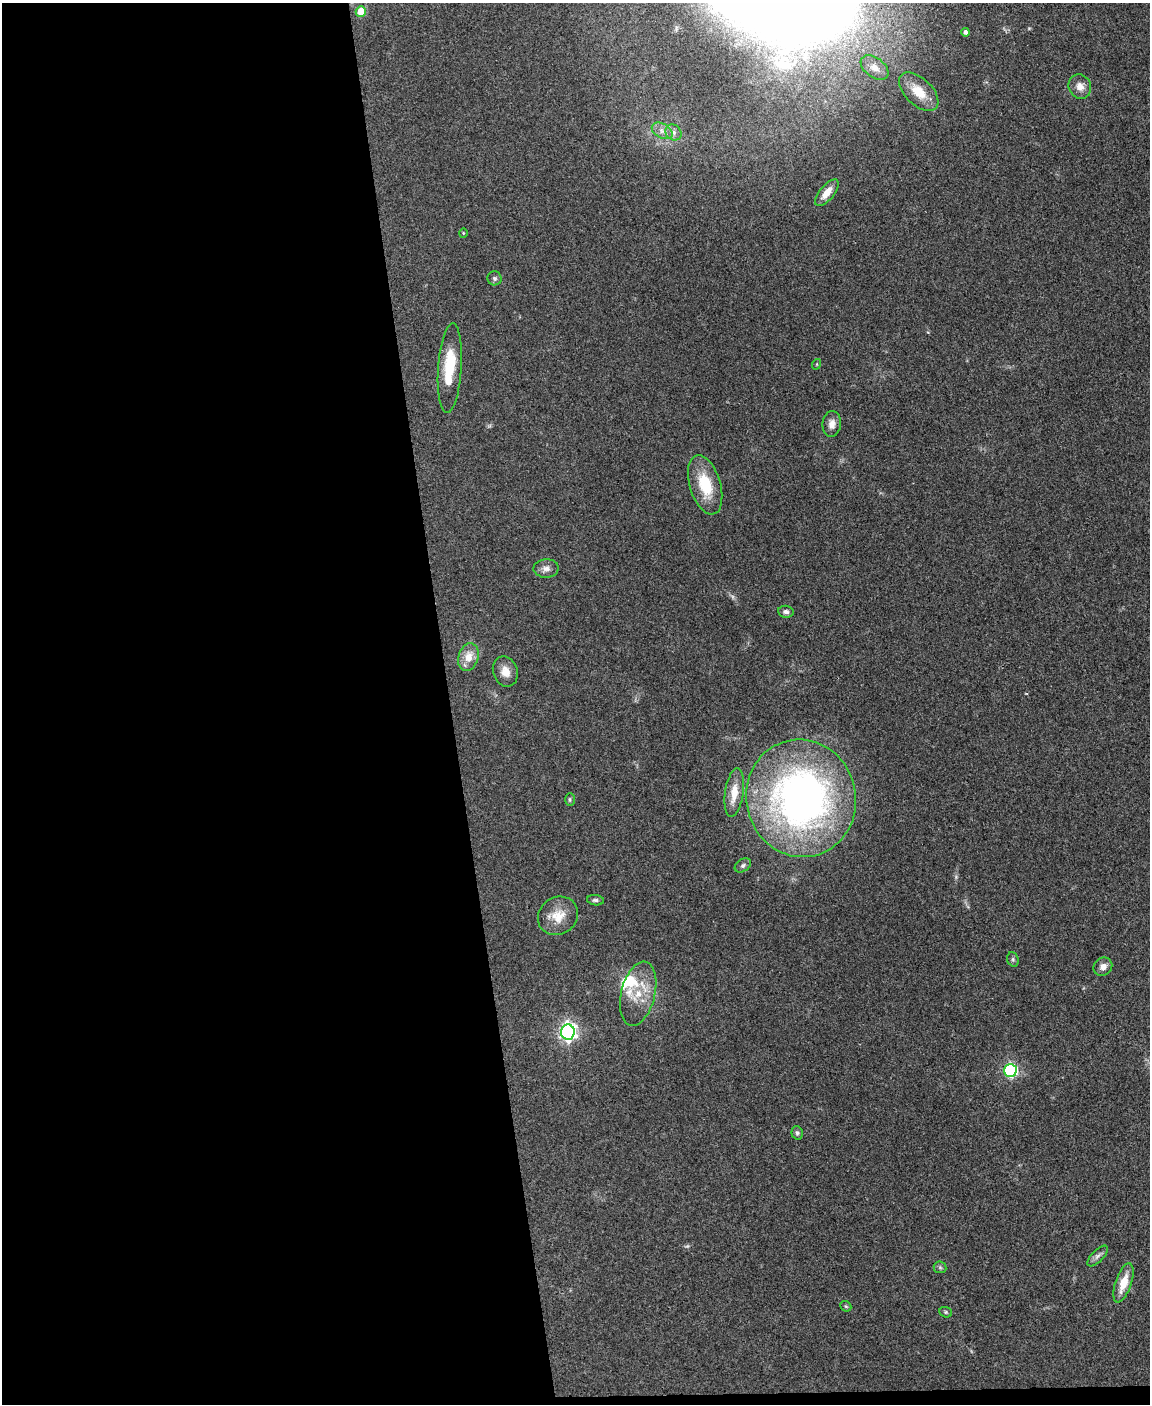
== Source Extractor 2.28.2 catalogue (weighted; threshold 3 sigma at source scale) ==
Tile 9 of 4 x 3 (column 1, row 3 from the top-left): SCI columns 1-1148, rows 238-1639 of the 4594 x 4573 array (HDU 1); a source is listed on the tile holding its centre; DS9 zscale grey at full resolution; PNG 1152 x 1406 px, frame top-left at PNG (2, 3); each listed source drawn as its Kron ellipse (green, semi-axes under 4 px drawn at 4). Shown black and unused: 40% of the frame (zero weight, under 3 of 4 exposures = <1% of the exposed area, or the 3 px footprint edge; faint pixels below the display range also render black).
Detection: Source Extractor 2.28.2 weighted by HDU 2 'WHT'; one run over the whole footprint, this tile lists its part. Background 0.107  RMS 0.0063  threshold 0.0282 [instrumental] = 3 sigma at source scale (4.5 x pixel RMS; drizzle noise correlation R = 1.50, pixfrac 1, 0.05/0.05 arcsec/px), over >= 5 px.
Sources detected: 41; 2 too faint to see at this stretch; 2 inside a brighter object's white glare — neither listed nor drawn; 2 inside a brighter listed object's ellipse — not listed separately; the other 35 listed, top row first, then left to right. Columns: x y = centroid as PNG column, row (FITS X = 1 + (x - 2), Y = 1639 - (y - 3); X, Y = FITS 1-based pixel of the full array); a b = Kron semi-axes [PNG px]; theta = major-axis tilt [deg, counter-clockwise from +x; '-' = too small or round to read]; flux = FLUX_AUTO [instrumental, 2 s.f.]
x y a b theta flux
361 12 5 5 - 15
965 32 4 4 - 1.5
875 68 16 9 -36 5.4
1080 86 12 11 - 5
919 92 24 13 -44 13
662 131 11 7 -30 3.5
673 132 8 7 - 2.7
827 193 16 7 50 6.2
463 233 5 3 - 0.46
495 278 7 7 - 1.4
817 364 5 3 - 0.55
450 368 45 11 86 23
832 424 13 9 82 4.4
705 485 31 15 -73 22
546 568 12 9 2 3.5
786 612 8 6 -7 1.9
468 657 14 10 73 9.1
505 671 15 12 -70 6.5
734 793 24 9 82 11
801 798 59 55 -76 300
570 800 6 5 - 0.99
743 865 9 6 33 1.7
595 900 8 5 -6 1.7
558 916 21 18 35 12
1013 959 7 5 -70 1.2
1103 967 10 8 41 4.1
638 994 33 17 76 18
568 1032 7 7 - 250
1010 1071 6 6 - 99
797 1133 7 5 -76 1.3
1098 1256 13 6 45 2.4
940 1267 6 6 - 1.2
1123 1283 20 8 71 11
846 1306 6 5 - 0.86
946 1312 6 5 - 0.92